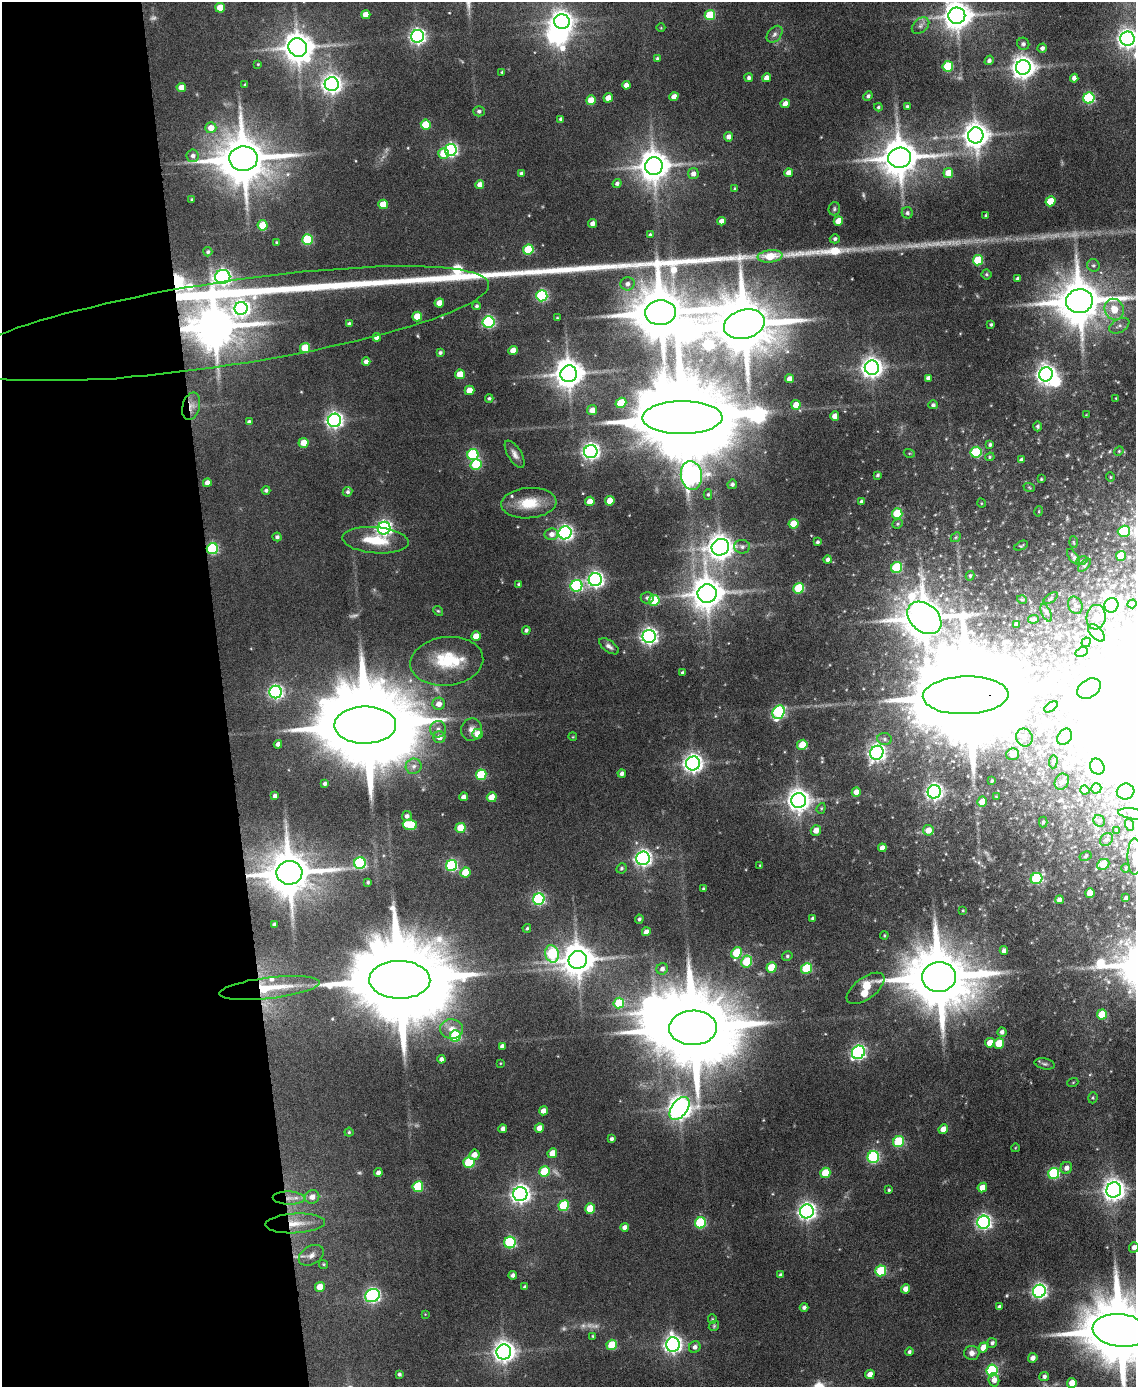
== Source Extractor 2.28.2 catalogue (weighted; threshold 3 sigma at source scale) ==
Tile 5 of 4 x 3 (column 1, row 2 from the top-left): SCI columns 1-1134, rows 1618-3002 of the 4534 x 4512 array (HDU 1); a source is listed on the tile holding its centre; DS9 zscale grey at full resolution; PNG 1138 x 1389 px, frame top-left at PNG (2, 2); each listed source drawn as its Kron ellipse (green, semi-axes under 4 px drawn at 4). Shown black and unused: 20% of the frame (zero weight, under 4 of 8 exposures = <1% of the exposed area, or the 3 px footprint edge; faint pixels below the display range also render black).
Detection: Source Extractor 2.28.2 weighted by HDU 2 'WHT'; one run over the whole footprint, this tile lists its part. Background 0.0942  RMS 0.0056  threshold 0.0228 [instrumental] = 3 sigma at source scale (4.09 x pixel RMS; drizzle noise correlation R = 1.36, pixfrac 0.8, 0.05/0.05 arcsec/px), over >= 5 px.
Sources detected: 419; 15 too faint to see at this stretch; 32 inside a brighter object's white glare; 1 long thin detection or spike segment (spike, bleed or trail) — neither listed nor drawn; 7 inside a brighter listed object's ellipse — not listed separately; the other 364 listed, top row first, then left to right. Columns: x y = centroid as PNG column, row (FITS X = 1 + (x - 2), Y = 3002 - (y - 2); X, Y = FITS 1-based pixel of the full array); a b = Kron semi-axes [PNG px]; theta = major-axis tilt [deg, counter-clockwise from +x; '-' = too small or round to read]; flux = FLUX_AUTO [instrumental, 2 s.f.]
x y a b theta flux
220 8 5 5 - 11
366 15 4 4 - 6.9
710 15 5 5 - 24
957 16 8 8 - 790
562 21 8 7 - 400
921 26 10 6 40 2
661 28 4 3 - 0.37
775 34 9 6 50 1.8
417 36 6 6 - 170
1127 39 7 7 - 320
1023 44 6 6 - 1.6
298 48 9 9 - 950
1042 48 5 4 - 1.9
657 59 4 3 - 0.89
989 60 5 4 - 1.7
258 64 4 3 - 0.52
948 66 5 5 - 29
1023 67 7 7 - 470
502 72 3 3 - 0.62
749 78 4 4 - 1.5
767 78 4 4 - 4
1074 78 4 4 - 2.7
332 84 7 7 - 300
245 85 4 3 - 0.53
626 85 4 4 - 3.3
181 87 4 4 - 5.9
868 96 5 4 - 1.2
674 97 4 4 - 4.5
608 98 5 4 - 5.7
1089 98 5 5 - 56
591 100 5 4 - 10
785 104 4 4 - 5.3
907 106 4 4 - 0.83
878 107 4 3 - 0.72
479 111 6 5 - 1.4
560 119 4 3 - 0.93
426 124 5 5 - 18
211 128 5 5 - 6
976 135 8 7 - 600
728 137 5 4 - 2.6
451 150 6 6 - 120
444 154 5 5 - 12
193 156 6 6 - 2
900 158 11 10 - 1600
243 159 14 12 2 2800
654 166 9 9 - 910
521 173 4 4 - 1.1
789 173 4 4 - 4.4
948 173 5 5 - 8.9
693 174 5 5 - 2.9
617 183 4 4 - 1.5
480 185 4 4 - 3.7
735 188 3 3 - 0.56
192 200 3 3 - 0.84
1050 201 5 5 - 12
383 204 5 4 - 10
834 209 6 5 - 0.98
907 213 6 5 - 1.4
986 215 3 3 - 0.57
721 221 4 4 - 3
838 221 5 4 - 8.7
592 223 4 4 - 3.1
263 225 5 5 - 16
650 235 3 3 - 0.79
307 239 5 5 - 36
835 239 5 4 - 1.3
276 242 3 3 - 0.57
528 249 5 5 - 27
208 252 4 4 - 0.97
770 256 12 6 7 13
978 260 5 5 - 24
1093 265 6 6 - 1.2
986 274 5 5 - 0.88
223 277 7 7 - 160
1018 279 4 3 - 1.4
627 284 7 6 - 2.4
542 296 5 5 - 64
1079 301 13 12 - 2500
439 303 5 4 - 5.8
477 306 4 4 - 1.1
241 308 6 6 - 170
1114 309 11 9 -67 9.3
661 313 15 12 5 3500
417 316 5 4 - 11
557 318 3 3 - 0.55
489 322 6 6 - 77
225 324 267 42 9 2700
349 324 4 4 - 1.5
744 324 21 14 16 4400
991 325 3 3 - 0.91
1119 326 11 6 28 2.1
377 337 4 4 - 4.1
305 348 5 5 - 21
513 350 5 4 - 6.4
440 353 4 4 - 0.99
366 362 4 4 - 2.7
872 368 7 7 - 380
460 374 5 5 - 10
569 374 8 8 - 870
1046 374 7 6 - 300
928 378 4 4 - 2
790 379 4 4 - 4
470 390 5 5 - 8.5
489 398 4 4 - 0.94
1116 398 3 2 - 0.4
621 403 5 5 - 17
796 405 5 4 - 7.4
933 405 4 4 - 1.3
191 406 14 8 74 3.9
592 410 5 5 - 5.4
1086 415 4 3 - 0.43
835 416 4 4 - 4.6
682 418 40 16 1 14000
334 420 7 6 - 200
249 422 4 4 - 1.6
1037 426 5 4 - 1
304 443 5 5 - 7.4
990 444 4 4 - 1
1119 451 5 4 - 0.55
591 452 7 6 - 220
976 452 5 5 - 36
909 453 5 3 - 0.57
515 454 15 6 -59 2.9
473 455 5 5 - 48
990 457 5 4 - 0.67
1021 460 4 4 - 1.7
476 464 5 5 - 36
691 475 14 10 -83 250
878 475 4 3 - 1
1110 477 5 4 - 0.62
1041 479 3 3 - 0.51
207 483 4 4 - 3.9
732 484 5 4 - 1.6
1029 487 6 3 -20 0.55
266 490 4 4 - 1.3
347 492 5 4 - 1.2
708 494 5 4 - 0.86
590 501 5 4 - 7.5
610 501 5 4 - 11
861 501 4 4 - 1.2
529 503 27 15 4 14
981 503 5 3 - 0.44
1039 511 5 3 - 0.43
897 514 5 5 - 24
794 524 5 5 - 15
898 524 5 4 - 0.74
384 528 6 6 - 150
1124 531 6 5 - 41
565 533 6 6 - 170
551 534 7 5 10 3.2
277 537 4 4 - 1.4
956 537 5 4 - 0.75
376 540 33 13 -4 16
817 542 3 3 - 1
1073 542 6 3 -87 0.52
1021 546 7 3 24 0.63
720 547 9 8 - 610
742 547 8 7 - 1.8
212 549 5 5 - 58
1121 556 5 5 - 15
1073 557 9 4 -54 1.1
828 560 4 4 - 1.8
1082 561 6 3 21 0.55
1084 565 8 4 48 0.76
897 567 6 5 - 34
970 576 5 4 - 0.79
595 580 6 6 - 190
519 584 3 3 - 0.92
576 586 6 6 - 68
799 588 5 5 - 30
707 594 9 9 - 1000
647 598 6 5 - 1.3
1051 598 8 4 36 0.79
654 600 5 5 - 26
1022 600 5 3 - 0.46
1132 604 5 2 - 0.64
1075 605 9 7 -64 1.6
1111 605 7 7 - 170
438 611 5 4 - 0.61
1046 613 9 5 -64 1.1
1096 617 12 9 84 2.5
924 618 19 14 -40 2100
1033 619 5 3 - 0.98
1016 624 4 3 - 1.6
526 630 4 4 - 1.4
1096 633 10 6 -47 1.9
476 636 5 4 - 8.1
649 636 6 6 - 200
1086 642 5 4 - 1.9
609 646 11 5 -36 2
1082 652 6 4 26 0.91
447 661 36 24 6 27
682 673 4 3 - 1
1089 689 13 9 33 5.8
275 692 6 6 - 130
966 695 43 19 2 23000
439 704 6 6 - 4.4
1051 707 7 4 33 1.3
779 712 7 6 - 71
365 725 31 18 0 14000
438 729 8 8 - 2.5
472 730 11 10 - 3.2
478 734 5 5 - 7.3
439 737 6 6 - 3.9
573 737 4 3 - 0.45
1024 737 9 8 - 3.4
1065 737 9 6 55 6.2
885 739 7 6 - 1.5
278 744 4 4 - 2.5
802 745 5 5 - 11
877 753 7 6 - 210
1013 754 6 6 - 6.2
1053 762 7 4 87 0.76
693 763 7 7 - 280
414 766 8 7 - 2.5
1097 767 8 7 - 98
622 773 4 4 - 1.9
481 775 5 5 - 36
992 781 3 2 - 0.63
1062 782 8 6 60 1.6
325 784 4 4 - 1.3
1096 788 5 5 - 7.5
1085 790 5 4 - 1.1
856 792 5 4 - 4.4
934 792 7 6 - 210
1126 792 9 8 - 2.2
275 796 4 4 - 1.6
463 797 4 4 - 2.8
492 797 5 4 - 8.5
996 797 3 3 - 0.4
799 800 7 7 - 450
982 802 5 5 - 7
821 808 5 4 - 0.68
1133 814 14 5 -8 1.9
407 816 5 4 - 1.8
1099 821 6 5 - 1
1043 822 5 4 - 0.72
410 825 7 5 -8 23
1130 825 6 4 -71 0.64
461 828 5 5 - 14
816 830 5 5 - 5.1
928 830 5 5 - 6.4
1117 830 3 3 - 0.44
1106 840 7 6 - 1.4
882 848 4 4 - 3.6
1086 856 6 4 29 0.71
1135 856 18 7 90 5.6
643 858 7 6 - 190
360 863 6 5 - 58
1103 864 6 5 - 15
760 865 4 3 - 0.39
452 866 6 5 - 63
621 868 5 5 - 0.98
1126 868 4 3 - 0.38
465 872 5 5 - 13
289 873 13 11 7 2400
1036 878 6 5 - 45
368 882 3 3 - 0.8
703 888 3 2 - 0.56
1090 893 5 5 - 5.1
1126 898 4 4 - 1.4
539 899 6 5 - 82
1059 900 4 4 - 2.3
963 910 3 3 - 0.47
812 918 3 3 - 0.84
639 919 4 3 - 1.1
274 924 4 3 - 1.1
527 928 4 3 - 0.74
646 932 4 4 - 3.3
884 935 4 4 - 0.51
1004 951 4 4 - 2.1
737 953 6 5 - 25
552 954 9 6 -75 46
787 956 5 4 - 0.84
578 960 9 9 - 1100
747 962 6 5 - 23
771 967 5 5 - 15
807 968 5 5 - 33
662 969 6 5 - 2.2
939 977 17 15 4 4900
400 980 30 19 -1 15000
269 988 50 10 7 24
866 988 22 10 36 34
619 1003 5 5 - 21
1102 1014 5 5 - 14
693 1028 24 17 1 9400
451 1029 11 10 - 5.5
1002 1032 4 4 - 1.8
455 1036 5 5 - 43
990 1043 5 4 - 7
999 1043 5 5 - 13
502 1046 4 4 - 1.9
858 1052 7 6 - 120
441 1059 4 4 - 2
500 1063 4 3 - 0.38
1045 1064 10 5 -13 1.3
1073 1082 5 3 - 0.52
1093 1098 6 4 72 0.68
679 1108 13 8 53 510
543 1111 4 4 - 4.3
539 1128 5 4 - 5.6
503 1129 4 4 - 2.2
943 1129 5 4 - 4.9
349 1132 4 4 - 0.73
611 1139 4 3 - 1.3
899 1142 6 5 - 33
1015 1148 4 3 - 0.38
552 1153 5 4 - 7.5
474 1155 5 5 - 4.3
873 1157 6 5 - 65
469 1163 5 5 - 31
1066 1168 6 5 - 2.7
544 1172 5 5 - 26
378 1173 4 4 - 2.1
825 1173 5 5 - 15
1054 1173 6 5 - 50
418 1187 5 5 - 32
982 1187 5 4 - 5.9
889 1190 4 3 - 0.74
1114 1190 7 7 - 410
520 1194 7 7 - 270
312 1197 7 6 - 3.8
289 1198 16 6 -2 4.2
564 1206 5 5 - 32
590 1209 5 5 - 16
807 1211 7 6 - 240
984 1222 6 6 - 160
295 1223 30 10 3 9.5
700 1223 5 5 - 41
625 1227 4 4 - 2.4
510 1242 6 5 - 58
1134 1247 5 4 - 2.3
311 1255 13 9 31 3.4
324 1264 4 4 - 0.73
881 1271 5 5 - 30
513 1275 4 4 - 1.7
781 1275 4 3 - 1.3
320 1287 5 4 - 8.2
525 1287 4 3 - 1.1
906 1289 4 4 - 3.9
1039 1291 6 6 - 150
372 1296 8 6 27 130
804 1307 4 4 - 1.6
999 1307 4 3 - 1.7
425 1314 3 3 - 0.35
712 1319 4 4 - 0.58
714 1326 6 4 47 0.7
1120 1330 28 16 -6 6800
593 1336 4 3 - 0.6
992 1343 5 5 - 1.3
612 1345 5 5 - 18
673 1345 7 7 - 240
695 1347 6 5 - 2
983 1347 5 4 - 7.1
504 1352 7 7 - 400
909 1352 4 4 - 1.2
972 1353 8 7 - 2.6
1033 1358 5 4 - 2.8
992 1370 6 5 - 56
399 1374 4 4 - 1.2
870 1374 5 4 - 4.3
1044 1377 5 4 - 1.7
994 1380 6 5 - 3.5
1072 1383 5 4 - 6.2
Overlapping masked pixels (flux is a lower limit): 8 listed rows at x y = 225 324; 191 406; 212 549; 966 695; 289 873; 269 988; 289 1198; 295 1223
Isophote crosses this tile's border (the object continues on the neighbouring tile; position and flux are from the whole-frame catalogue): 6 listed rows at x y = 957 16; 1127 39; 1133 814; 1135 856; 1134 1247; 1120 1330